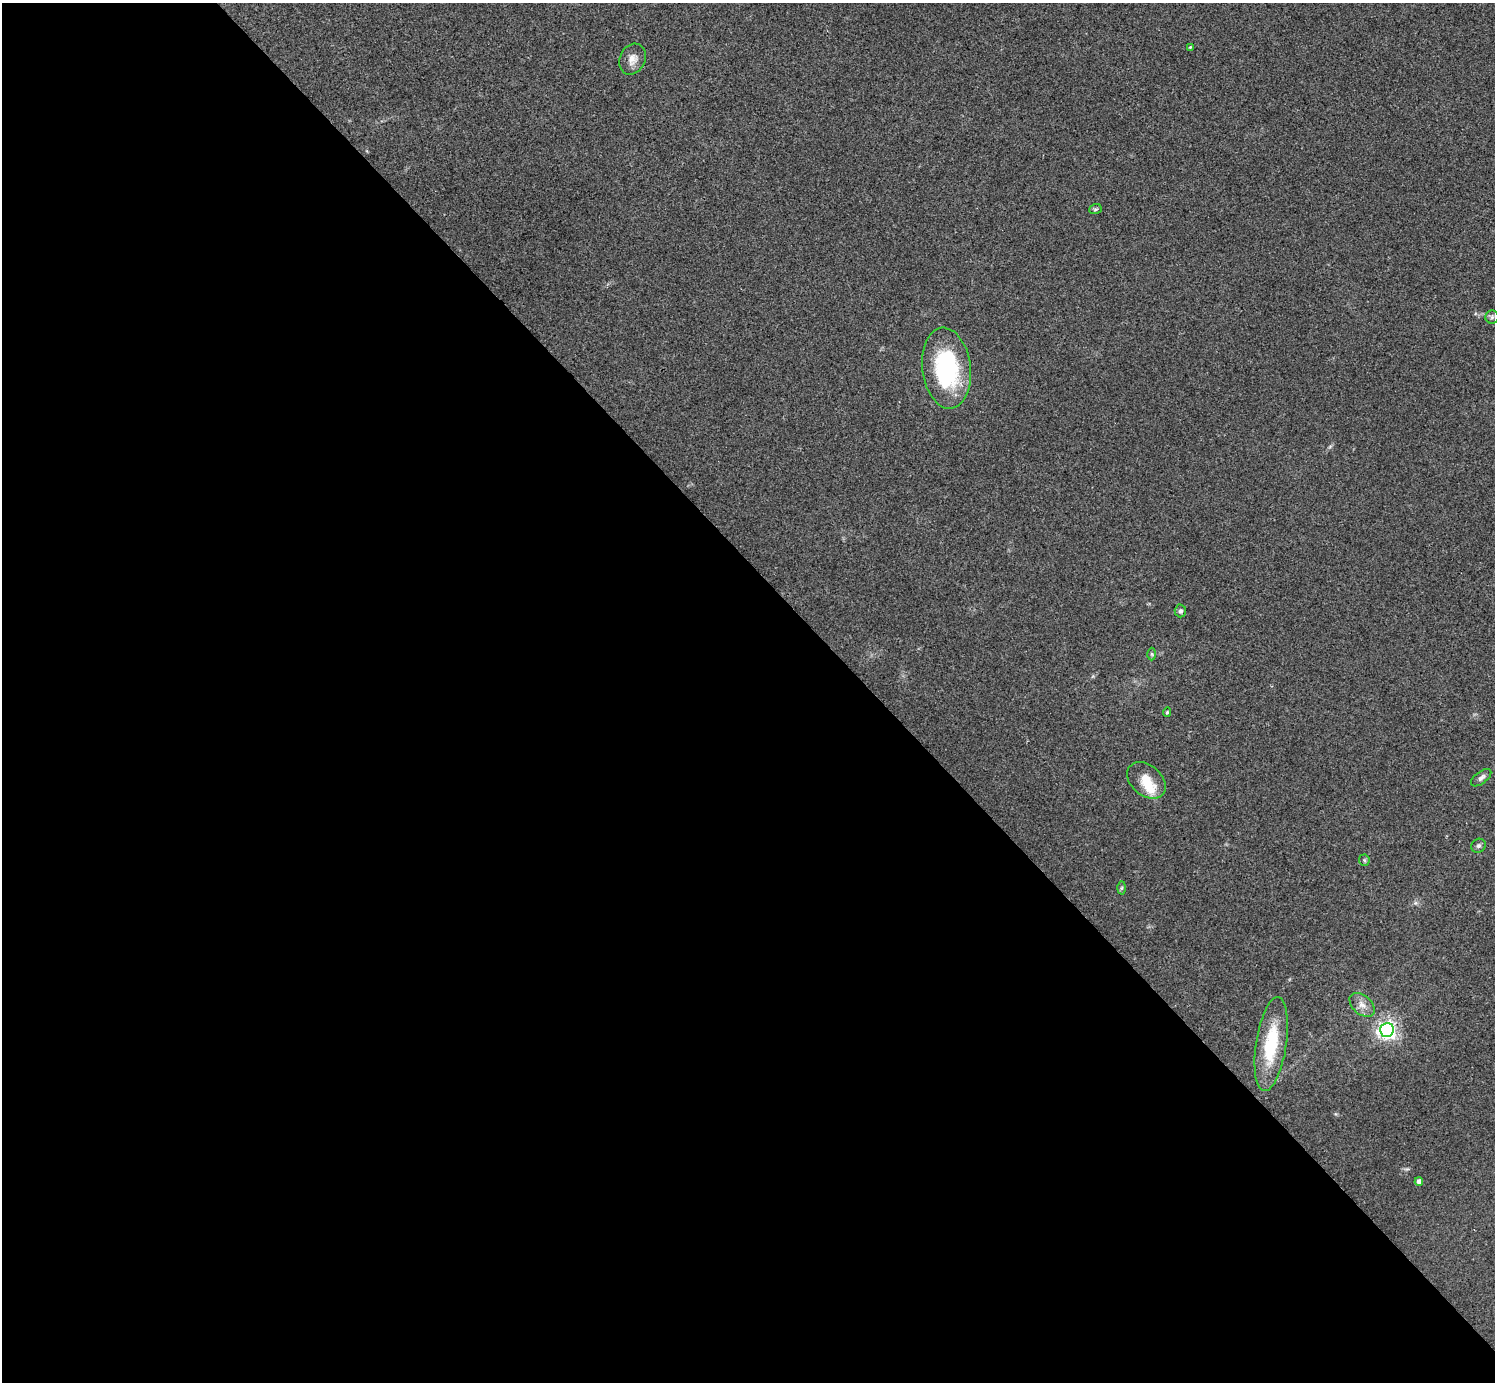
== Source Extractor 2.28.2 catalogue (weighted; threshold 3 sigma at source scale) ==
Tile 9 of 4 x 4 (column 1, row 3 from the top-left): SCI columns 1-1493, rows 1537-2916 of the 5974 x 5972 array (HDU 1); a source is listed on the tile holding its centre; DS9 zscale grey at full resolution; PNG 1497 x 1384 px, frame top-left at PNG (2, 3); each listed source drawn as its Kron ellipse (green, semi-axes under 4 px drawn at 4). Shown black and unused: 58% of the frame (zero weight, under 2 of 3 exposures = <1% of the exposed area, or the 3 px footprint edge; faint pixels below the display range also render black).
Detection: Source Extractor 2.28.2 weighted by HDU 2 'WHT'; one run over the whole footprint, this tile lists its part. Background 0.0473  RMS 0.0066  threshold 0.0298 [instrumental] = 3 sigma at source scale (4.5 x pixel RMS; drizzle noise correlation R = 1.50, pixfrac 1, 0.05/0.05 arcsec/px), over >= 5 px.
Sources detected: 18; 1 inside a brighter listed object's ellipse — not listed separately; the other 17 listed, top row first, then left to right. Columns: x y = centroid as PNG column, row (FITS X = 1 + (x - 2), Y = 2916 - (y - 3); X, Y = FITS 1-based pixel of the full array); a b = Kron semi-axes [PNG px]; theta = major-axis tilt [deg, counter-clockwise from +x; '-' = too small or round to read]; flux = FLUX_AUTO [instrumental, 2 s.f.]
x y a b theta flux
1190 47 4 4 - 0.73
632 59 16 13 65 6.2
1095 209 6 5 - 1.1
1492 317 6 6 - 1.6
946 368 41 24 -83 77
1180 611 6 5 - 1.7
1152 654 6 4 -88 1
1167 712 5 4 - 0.93
1481 778 12 6 37 2.4
1146 780 22 15 -40 13
1479 846 7 6 - 1.8
1364 860 5 5 - 1
1122 888 6 4 88 1.1
1362 1005 15 9 -42 5.2
1387 1030 7 7 - 330
1271 1044 47 15 81 38
1419 1181 4 4 - 3.1